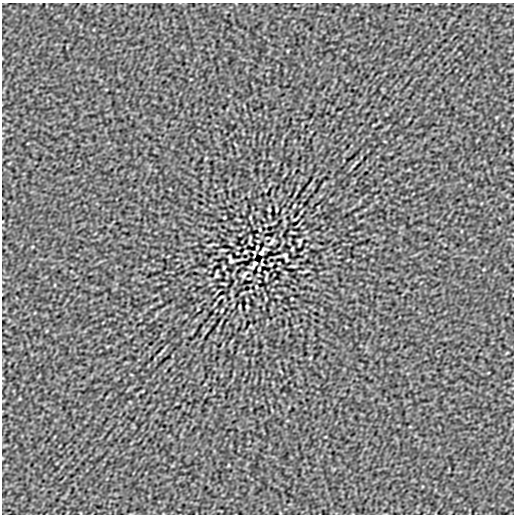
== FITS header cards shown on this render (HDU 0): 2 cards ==
NAXIS1  =                  512
NAXIS2  =                  512

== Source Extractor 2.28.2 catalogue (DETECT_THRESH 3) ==
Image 512 x 512 px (HDU 0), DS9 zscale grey, 1 PNG px = 1 image px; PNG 516 x 516 px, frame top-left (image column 1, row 512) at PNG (2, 3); no overlay
Background -3.59e-06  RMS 1.1e-04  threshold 3.34e-04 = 3 sigma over >= 5 px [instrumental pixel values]
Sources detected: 27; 2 with non-positive FLUX_AUTO (blend fragments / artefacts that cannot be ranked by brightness) are not listed; the other 25 listed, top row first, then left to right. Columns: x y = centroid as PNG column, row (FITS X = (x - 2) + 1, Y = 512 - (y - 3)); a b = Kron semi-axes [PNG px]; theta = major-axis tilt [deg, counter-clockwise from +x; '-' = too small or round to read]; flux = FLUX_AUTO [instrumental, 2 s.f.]
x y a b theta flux
294 206 4 2 - 0.007
269 210 3 2 - 0.0077
277 210 4 2 - 0.0074
295 219 4 3 - 0.0058
260 229 3 2 - 0.0059
267 238 3 2 - 0.0046
300 241 6 3 81 0.012
272 242 12 5 48 0.02
257 247 4 3 - 0.009
292 249 4 2 - 0.0083
245 252 4 2 - 0.0083
254 252 3 2 - 0.0059
285 255 5 3 - 0.013
231 261 4 3 - 0.012
271 264 4 2 - 0.0083
224 267 4 2 - 0.0083
259 269 4 3 - 0.009
244 274 12 5 48 0.019
216 275 6 3 81 0.012
249 278 3 2 - 0.0046
256 287 3 2 - 0.0059
221 297 4 3 - 0.0058
239 306 4 2 - 0.0074
247 306 3 2 - 0.0077
222 310 4 2 - 0.0071
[2 non-positive-flux detections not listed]